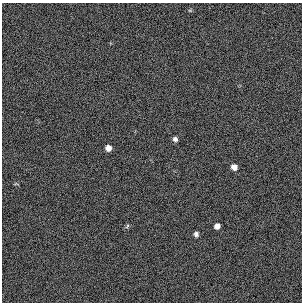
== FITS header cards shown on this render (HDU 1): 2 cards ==
NAXIS1  =                  300 / length of original image axis
NAXIS2  =                  300 / length of original image axis

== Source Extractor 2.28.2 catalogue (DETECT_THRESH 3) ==
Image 300 x 300 px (HDU 1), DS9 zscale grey, 1 PNG px = 1 image px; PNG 304 x 304 px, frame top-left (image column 1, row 300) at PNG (2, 3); no overlay
Background 385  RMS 67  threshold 200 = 3 sigma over >= 5 px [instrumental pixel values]
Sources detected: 6; all 6 listed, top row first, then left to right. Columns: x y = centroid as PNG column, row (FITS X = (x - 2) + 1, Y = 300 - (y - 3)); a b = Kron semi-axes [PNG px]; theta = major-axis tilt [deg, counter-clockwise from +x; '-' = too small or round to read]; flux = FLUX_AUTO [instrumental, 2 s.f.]
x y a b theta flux
175 139 5 5 - 13000
108 148 5 5 - 27000
234 167 6 6 - 25000
127 226 7 4 54 6100
217 226 5 5 - 24000
196 234 5 4 - 12000